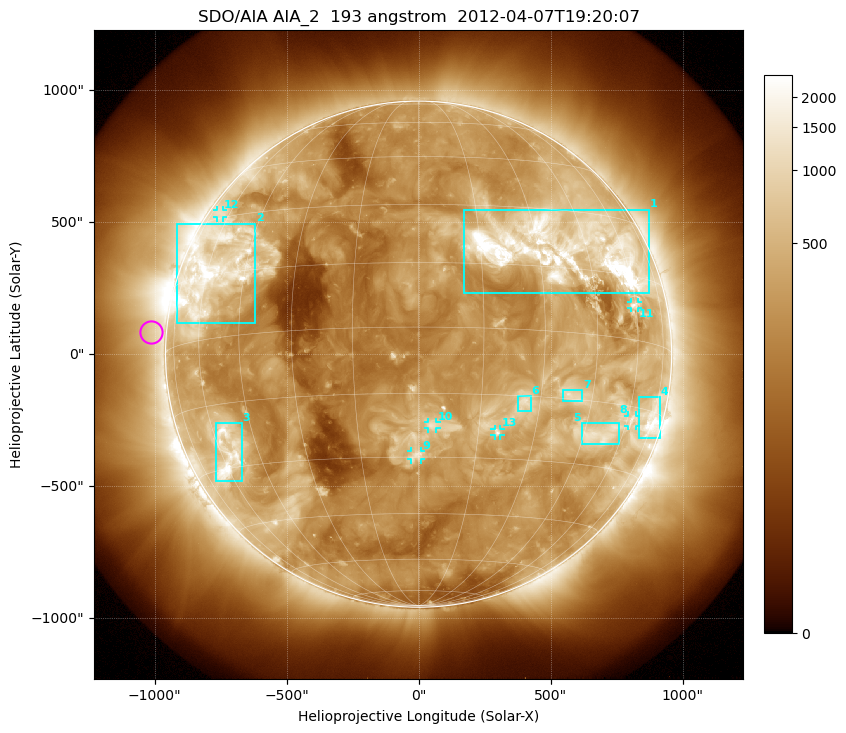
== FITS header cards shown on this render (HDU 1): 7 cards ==
TELESCOP= 'SDO/AIA'
INSTRUME= 'AIA_2'
WAVELNTH=                  193
WAVEUNIT= 'angstrom'
DATE-OBS= '2012-04-07T19:20:07.84'
CTYPE1  = 'HPLN-TAN'
CTYPE2  = 'HPLT-TAN'

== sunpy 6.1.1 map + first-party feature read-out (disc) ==
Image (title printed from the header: SDO/AIA AIA_2  193 angstrom  2012-04-07T19:20:07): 1024 x 1024 px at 2.4 arcsec/px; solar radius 959 arcsec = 399 px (full disc in frame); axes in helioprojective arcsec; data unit not stated in the header (colour bar unlabelled)
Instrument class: DISC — disc imager (sunpy class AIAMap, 193 A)
Bright regions (active regions / flare kernels): reference = the median radial profile (limb darkening/brightening removed); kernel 9 px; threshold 5 sigma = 742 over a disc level ~262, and >= 1.15x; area >= 12 px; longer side >= 10 px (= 24 arcsec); searched inside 0.97 R_sun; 13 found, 13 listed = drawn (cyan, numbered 1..; 6 of them under ~33 arcsec drawn as corner ticks so the feature stays visible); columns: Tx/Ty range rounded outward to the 5 arcsec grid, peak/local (2 s.f.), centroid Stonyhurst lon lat
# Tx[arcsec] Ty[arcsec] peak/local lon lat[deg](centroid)
1 170..875 230..550 18 +36 +19
2 -915..-620 115..495 9.8 -58 +16
3 -770..-670 -480..-260 7.8 -57 -27
4 835..915 -320..-160 6.1 +73 -17
5 620..760 -340..-260 4.9 +51 -22
6 375..425 -215..-155 6.8 +26 -17
7 545..620 -180..-135 5.3 +39 -14
8 795..825 -270..-230 3.8 +62 -18
9 -30..10 -400..-365 5.4 +0 -30
10 35..70 -280..-255 4.9 +3 -22
11 805..830 175..200 4.4 +59 +8
12 -765..-740 515..545 2.9 -66 +31
13 285..310 -310..-280 6.2 +20 -24
Off-limb structures (1.02-1.3 R_sun): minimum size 162 px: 5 found; the strongest spans PA ~50..130 deg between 1.02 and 1.3 R_sun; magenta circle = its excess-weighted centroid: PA ~85 deg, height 1.06 R_sun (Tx ~-1015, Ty ~85 arcsec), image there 1.6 x the reference